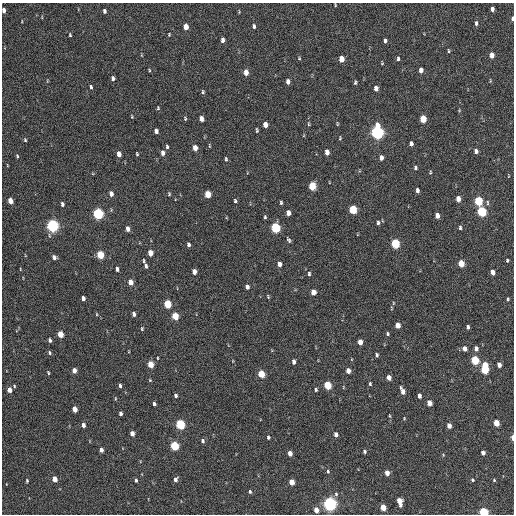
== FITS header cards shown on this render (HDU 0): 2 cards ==
NAXIS1  =                  512 / Axis length
NAXIS2  =                  512 / Axis length

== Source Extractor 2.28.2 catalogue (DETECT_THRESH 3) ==
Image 512 x 512 px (HDU 0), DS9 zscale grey, 1 PNG px = 1 image px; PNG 516 x 516 px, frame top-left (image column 1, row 512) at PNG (2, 3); no overlay
Background 219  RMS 14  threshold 43.5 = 3 sigma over >= 5 px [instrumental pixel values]
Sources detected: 175; all 175 listed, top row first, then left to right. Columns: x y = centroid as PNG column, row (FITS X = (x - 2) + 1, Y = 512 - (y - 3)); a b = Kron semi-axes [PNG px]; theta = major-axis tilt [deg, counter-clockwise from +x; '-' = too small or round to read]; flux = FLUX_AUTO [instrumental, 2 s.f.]
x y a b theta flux
335 5 4 2 - 820
492 9 5 3 - 3600
4 10 5 3 - 3500
104 11 4 3 - 2500
512 19 5 3 - 2200
476 23 6 4 -89 2600
254 26 4 3 - 2100
186 27 5 4 - 11000
169 34 4 3 - 830
70 35 3 3 - 1100
222 40 5 4 - 3600
385 41 4 3 - 2200
449 51 5 3 - 1000
492 55 5 4 - 8000
299 58 4 4 - 880
341 59 5 4 - 14000
398 59 5 3 - 1900
382 63 4 4 - 840
149 70 5 3 - 900
421 70 5 4 - 6000
246 72 5 4 - 9500
113 78 5 4 - 2400
490 81 6 3 89 910
288 82 5 4 - 4300
355 82 5 3 - 1400
91 87 5 3 - 1800
376 88 5 4 - 5400
203 92 5 4 - 1500
158 108 5 4 - 1100
459 110 5 3 - 880
132 117 4 3 - 810
185 118 6 3 -67 1100
201 119 5 4 - 5500
423 119 5 4 - 24000
308 124 7 3 -82 1100
337 124 4 3 - 890
265 125 5 4 - 8300
257 130 6 3 -86 1300
156 131 5 4 - 4100
377 132 7 5 -88 290000
340 138 5 3 - 950
25 140 4 4 - 1300
411 144 5 4 - 3400
209 146 5 2 - 880
167 147 5 4 - 1500
195 148 5 4 - 9100
476 151 5 4 - 3400
327 152 5 4 - 6400
163 153 5 4 - 4500
119 154 5 4 - 7600
137 154 4 3 - 1100
17 156 6 4 -69 1200
381 158 5 4 - 4800
226 159 6 4 -88 1400
7 165 5 3 - 680
415 168 6 4 -82 1900
430 172 5 3 - 1000
312 186 6 4 -87 32000
417 190 5 3 - 3000
111 194 5 4 - 4500
169 194 5 4 - 1100
208 194 5 4 - 19000
458 199 5 4 - 7800
10 201 5 4 - 10000
235 201 4 4 - 1600
478 201 5 4 - 59000
281 203 5 3 - 1600
487 203 9 3 86 1600
62 204 5 3 - 2300
353 210 5 4 - 49000
482 211 6 5 - 79000
288 213 5 4 - 5400
98 214 6 5 - 130000
437 216 5 4 - 7000
265 217 4 3 - 1200
378 223 5 4 - 2000
52 226 6 5 - 220000
460 227 5 3 - 1700
275 228 6 5 - 93000
128 229 5 4 - 4700
289 240 7 4 -58 1700
395 244 5 4 - 72000
188 245 5 3 - 2400
150 253 5 4 - 11000
100 255 5 4 - 36000
54 257 5 4 - 2700
507 260 4 3 - 1100
143 261 4 3 - 1200
461 263 5 4 - 19000
279 264 5 4 - 5300
146 266 5 3 - 2400
117 269 4 3 - 2700
194 272 5 4 - 6200
492 272 5 4 - 6500
309 274 5 4 - 1500
130 282 5 4 - 9400
247 287 5 4 - 3900
313 292 5 4 - 9300
268 297 5 3 - 1000
83 298 4 3 - 4100
508 299 4 3 - 1100
393 303 6 3 72 1200
167 304 5 4 - 38000
97 314 4 3 - 790
134 314 4 3 - 3100
175 316 5 4 - 27000
398 325 5 4 - 9100
468 327 4 3 - 2400
142 329 5 4 - 1100
60 334 5 4 - 18000
387 334 5 4 - 1400
50 340 4 3 - 2600
360 342 5 4 - 8900
476 348 5 4 - 4000
465 349 5 4 - 6400
49 353 5 4 - 1600
377 355 4 3 - 1700
157 358 3 2 - 750
475 360 5 4 - 52000
294 362 5 4 - 3600
150 364 5 4 - 19000
499 365 4 4 - 5900
485 368 9 4 87 59000
74 370 5 4 - 5800
348 371 5 4 - 7100
48 373 4 3 - 980
261 374 5 4 - 27000
389 378 5 4 - 6900
150 380 5 4 - 920
370 384 4 3 - 1300
327 385 5 4 - 41000
14 386 4 3 - 1000
120 386 4 3 - 2000
343 387 5 3 - 720
9 390 4 4 - 7300
316 390 4 3 - 1500
402 391 7 4 -68 7100
176 395 4 3 - 2000
419 396 5 3 - 4700
429 403 5 4 - 11000
154 404 4 3 - 2200
75 409 5 4 - 11000
120 413 4 3 - 2700
389 416 4 3 - 890
404 418 4 3 - 800
496 423 5 4 - 19000
180 424 5 4 - 81000
83 425 4 4 - 4300
449 426 5 4 - 7600
132 433 4 4 - 6000
336 434 5 4 - 3900
268 437 5 4 - 1500
513 437 5 2 - 6500
202 441 5 4 - 2300
174 446 5 4 - 59000
101 450 4 3 - 5000
364 452 4 4 - 1600
290 453 4 4 - 7400
483 453 4 4 - 5100
328 471 5 4 - 1400
387 473 4 4 - 8200
55 479 4 4 - 10000
175 479 6 5 - 2900
136 480 4 3 - 1700
472 480 4 3 - 1200
494 480 4 4 - 1100
27 481 4 3 - 1200
292 482 5 4 - 12000
250 492 4 3 - 1300
336 494 6 5 - 1700
399 501 7 4 -75 13000
330 504 5 5 - 330000
383 507 5 4 - 18000
316 510 4 4 - 9300
484 512 4 4 - 74000
At the frame edge (FLAGS 8, measured only in part): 5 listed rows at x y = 335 5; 4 10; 512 19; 513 437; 484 512